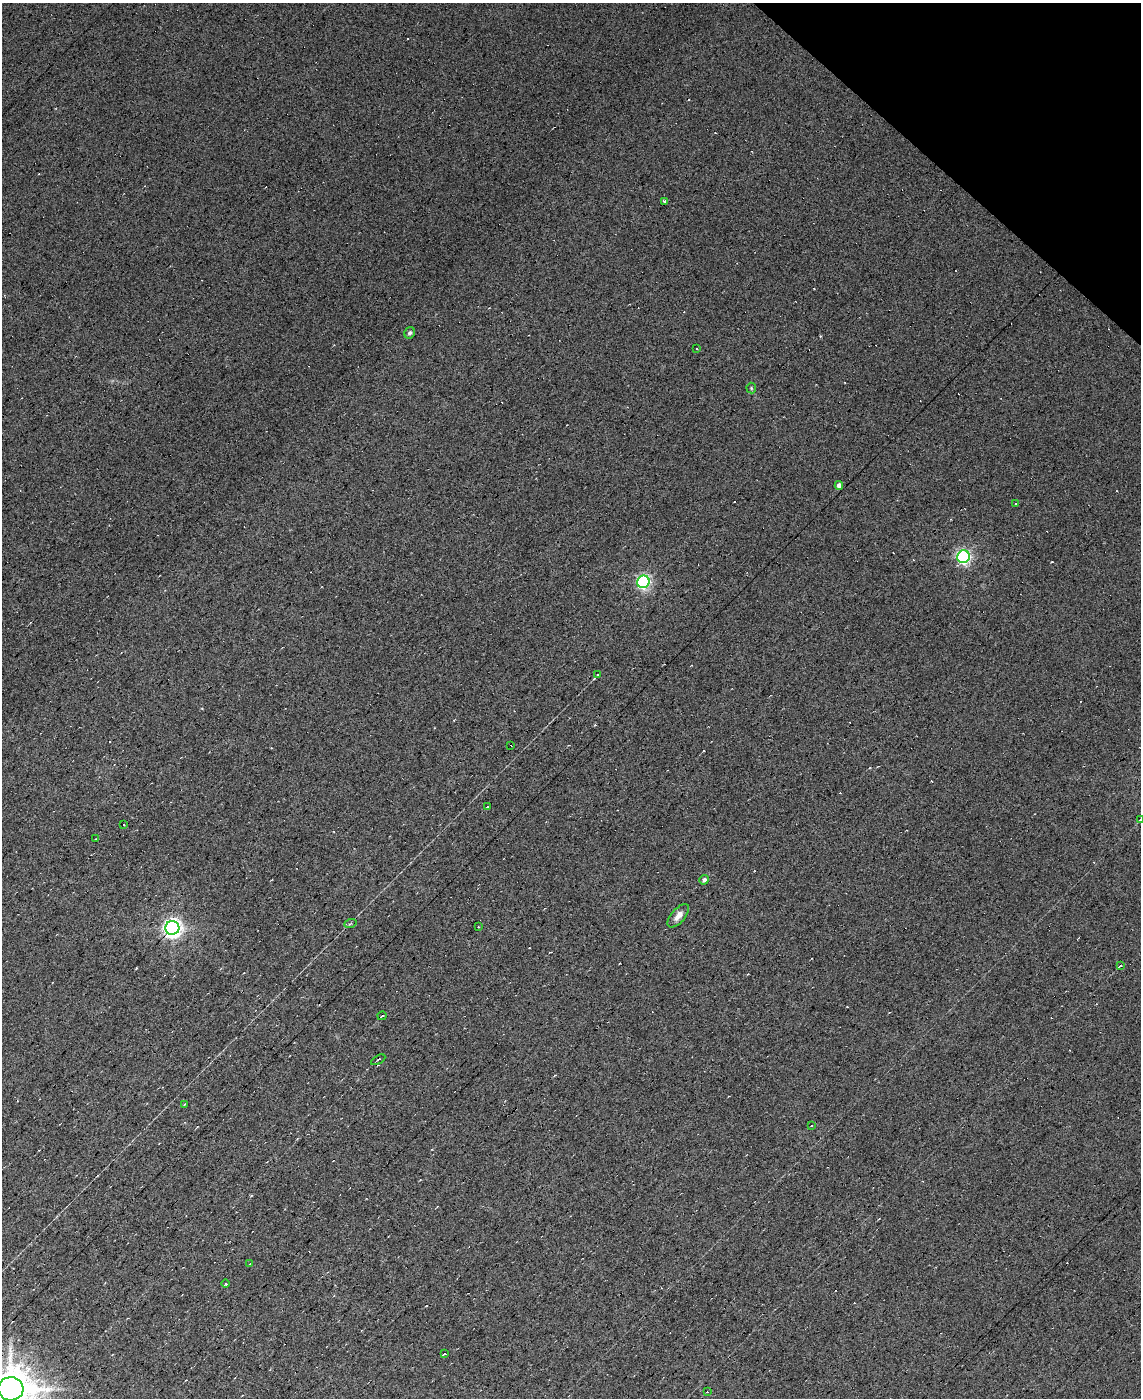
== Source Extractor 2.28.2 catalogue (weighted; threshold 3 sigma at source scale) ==
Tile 7 of 4 x 3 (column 3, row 2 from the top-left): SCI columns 2277-3415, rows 1588-2983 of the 4553 x 4537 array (HDU 1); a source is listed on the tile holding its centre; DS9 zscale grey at full resolution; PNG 1143 x 1400 px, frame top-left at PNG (2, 3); each listed source drawn as its Kron ellipse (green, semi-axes under 4 px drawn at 4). Shown black and unused: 4% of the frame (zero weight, under 7 of 13 exposures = <1% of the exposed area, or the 3 px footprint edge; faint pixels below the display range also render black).
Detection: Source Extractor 2.28.2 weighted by HDU 2 'WHT'; one run over the whole footprint, this tile lists its part. Background 0.02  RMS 0.0068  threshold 0.0279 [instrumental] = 3 sigma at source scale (4.09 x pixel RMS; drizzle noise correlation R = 1.36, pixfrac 0.8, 0.0396/0.0396 arcsec/px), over >= 5 px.
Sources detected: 48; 19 cosmic-ray / hot-pixel residue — neither listed nor drawn; the other 29 listed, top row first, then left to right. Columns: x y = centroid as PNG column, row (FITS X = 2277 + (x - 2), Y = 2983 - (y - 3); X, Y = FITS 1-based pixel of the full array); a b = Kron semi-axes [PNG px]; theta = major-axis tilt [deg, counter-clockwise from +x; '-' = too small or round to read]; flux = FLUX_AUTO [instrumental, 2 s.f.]
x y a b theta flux
664 201 3 3 - 5.3
410 333 6 5 - 1.5
697 349 2 2 - 0.54
751 388 5 5 - 0.74
839 486 4 4 - 3.3
1016 504 3 2 - 0.41
963 557 6 6 - 130
643 582 6 6 - 110
598 675 3 3 - 15
511 745 3 2 - 0.42
487 807 3 2 - 0.73
1140 819 3 3 - 3.1
124 825 2 2 - 0.62
95 839 3 2 - 0.38
704 880 5 4 - 1.8
678 916 14 7 49 4.5
350 924 6 4 20 0.69
478 926 3 2 - 0.59
172 928 7 7 - 280
1120 965 4 3 - 1.5
382 1016 4 2 - 0.7
378 1060 8 2 30 0.75
184 1104 3 2 - 0.53
812 1125 3 2 - 0.48
250 1264 4 3 - 0.79
226 1284 4 2 - 1
444 1354 4 2 - 0.48
11 1389 13 11 3 2100
707 1392 3 3 - 0.42
Overlapping masked pixels (flux is a lower limit): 1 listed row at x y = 11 1389
Isophote crosses this tile's border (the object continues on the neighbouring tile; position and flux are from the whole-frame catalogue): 2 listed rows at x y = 1140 819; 11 1389
Unlisted compact peaks at least as high as the median listed source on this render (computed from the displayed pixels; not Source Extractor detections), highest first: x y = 821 336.